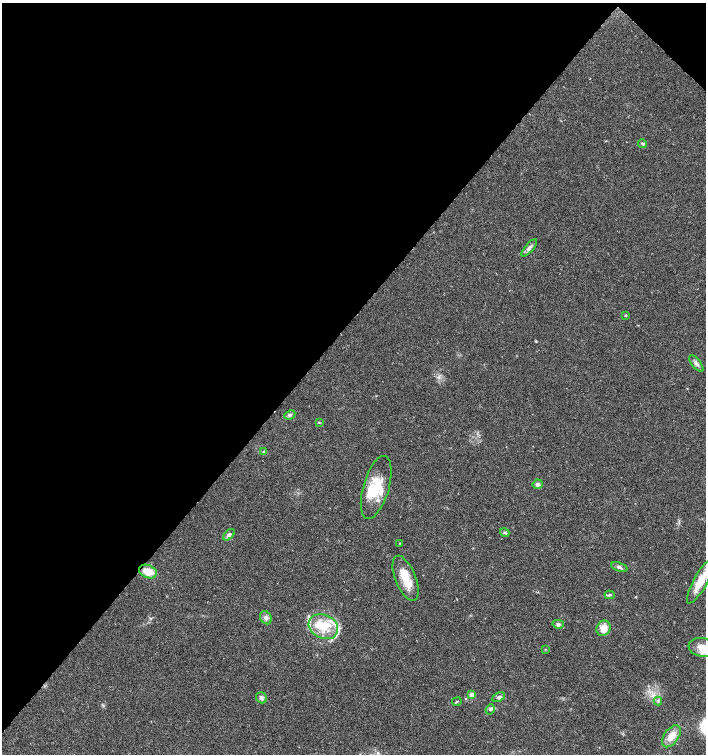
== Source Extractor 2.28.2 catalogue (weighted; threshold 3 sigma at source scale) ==
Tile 2 of 4 x 4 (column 2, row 1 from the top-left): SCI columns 1640-3047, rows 4513-6016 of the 6027 x 6022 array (HDU 1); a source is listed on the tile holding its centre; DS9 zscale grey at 2 x 2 block average (1 PNG px = mean of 2 x 2 image px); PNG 708 x 756 px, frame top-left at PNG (2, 3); each listed source drawn as its Kron ellipse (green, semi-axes under 4 px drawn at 4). Shown black and unused: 43% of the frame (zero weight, under 2 of 3 exposures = <1% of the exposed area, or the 3 px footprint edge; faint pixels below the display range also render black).
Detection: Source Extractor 2.28.2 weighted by HDU 2 'WHT'; one run over the whole footprint, this tile lists its part. Background 0.0317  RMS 0.0047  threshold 0.0212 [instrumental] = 3 sigma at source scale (4.5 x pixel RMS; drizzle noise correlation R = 1.50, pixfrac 1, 0.0396/0.0396 arcsec/px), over >= 5 px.
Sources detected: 37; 7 inside a brighter listed object's ellipse — not listed separately; the other 30 listed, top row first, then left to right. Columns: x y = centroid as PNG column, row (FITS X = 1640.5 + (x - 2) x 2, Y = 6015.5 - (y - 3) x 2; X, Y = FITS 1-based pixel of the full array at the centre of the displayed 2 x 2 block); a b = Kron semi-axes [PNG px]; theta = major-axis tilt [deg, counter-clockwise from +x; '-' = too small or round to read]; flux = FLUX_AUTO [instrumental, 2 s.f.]
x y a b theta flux
643 144 4 3 - 1.5
529 248 11 4 50 4.2
626 315 3 3 - 0.84
696 363 10 4 -52 4
290 415 6 4 25 2.4
319 422 3 3 - 0.8
263 451 3 3 - 0.79
538 484 5 4 - 3.5
376 487 32 13 74 33
505 533 5 3 - 1.8
229 535 7 4 45 4.1
400 543 3 2 - 0.64
619 567 9 4 -21 3
148 571 9 6 -21 16
406 578 24 10 -68 23
700 581 25 6 61 22
610 595 5 3 - 1.5
266 618 7 5 -55 4
558 624 6 4 -13 2.4
323 627 15 12 -26 25
603 628 8 7 - 11
702 647 14 9 -8 14
545 649 3 2 - 0.63
472 695 3 3 - 14
498 697 7 4 24 2.9
262 698 6 5 - 3.5
658 701 4 2 - 0.98
457 702 5 2 - 1.2
490 709 5 3 - 1.9
671 736 12 7 55 14
Isophote crosses this tile's border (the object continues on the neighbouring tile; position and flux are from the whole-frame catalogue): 1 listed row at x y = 702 647
Diffuse or blended objects may show on this block-average render without a row.